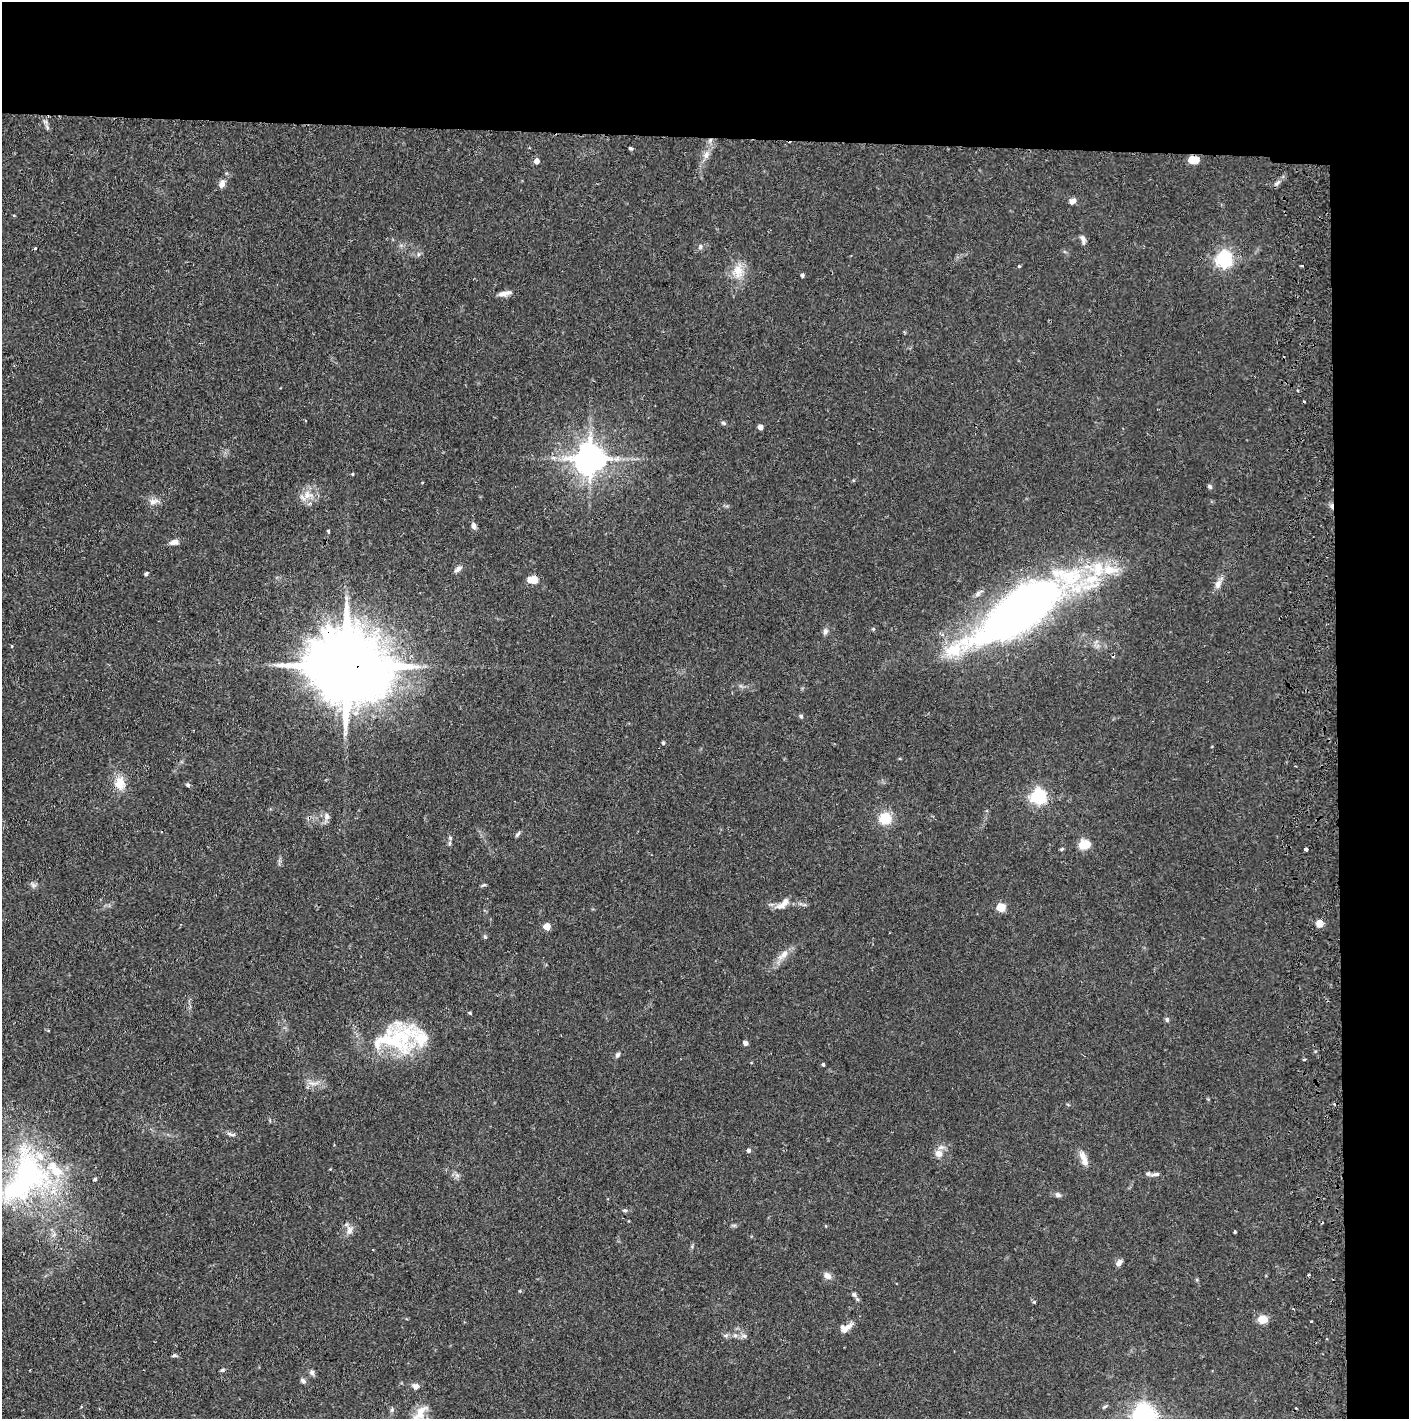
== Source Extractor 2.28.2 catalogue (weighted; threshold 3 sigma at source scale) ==
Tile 3 of 3 x 3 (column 3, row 1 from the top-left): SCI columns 2899-4305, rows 2839-4255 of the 4390 x 4257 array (HDU 1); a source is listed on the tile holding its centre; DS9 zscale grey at full resolution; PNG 1411 x 1421 px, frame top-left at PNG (2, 2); no overlay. Shown black and unused: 14% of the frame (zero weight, under 2 of 3 exposures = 3% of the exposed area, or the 3 px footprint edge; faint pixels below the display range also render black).
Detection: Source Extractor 2.28.2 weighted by HDU 2 'WHT'; one run over the whole footprint, this tile lists its part. Background 0.076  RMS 0.0055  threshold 0.025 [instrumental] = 3 sigma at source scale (4.5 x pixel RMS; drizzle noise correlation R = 1.50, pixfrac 1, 0.05/0.05 arcsec/px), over >= 5 px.
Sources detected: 106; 4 cosmic-ray / hot-pixel residue — not listed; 10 inside a brighter listed object's ellipse — not listed separately; the other 92 listed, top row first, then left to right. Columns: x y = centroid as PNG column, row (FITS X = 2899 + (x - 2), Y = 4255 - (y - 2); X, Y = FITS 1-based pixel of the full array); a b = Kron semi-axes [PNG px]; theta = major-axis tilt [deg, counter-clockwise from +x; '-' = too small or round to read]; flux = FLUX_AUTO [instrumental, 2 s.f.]
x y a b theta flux
47 127 8 5 -67 1.4
631 148 3 3 - 1.3
706 155 11 7 82 3
1193 160 7 5 2 20
537 161 5 5 - 3.2
1277 183 8 4 44 1.5
222 184 9 6 72 3.3
1072 201 8 7 - 2.3
1083 239 12 6 -74 2.1
700 247 6 4 90 0.92
1224 259 6 6 - 170
1019 266 4 3 - 0.58
738 271 21 14 -88 9.6
802 275 4 4 - 1.1
504 293 17 6 12 3.2
723 423 6 5 - 0.93
760 427 5 4 - 3.7
554 458 6 5 - 1.3
590 459 9 9 - 1000
352 474 4 3 - 0.44
1209 486 6 5 - 0.97
307 495 14 11 -5 6.3
153 501 13 8 14 3.4
474 526 8 6 -84 1.9
328 531 4 3 - 0.8
174 542 12 7 16 2.6
458 569 11 6 35 2.1
1110 570 28 14 -3 16
146 574 4 4 - 1.2
533 580 8 5 -1 15
1218 584 14 8 64 3.4
978 593 12 5 42 1.9
1017 611 108 34 34 380
873 629 4 4 - 0.68
825 631 9 7 71 1.7
345 666 25 18 -5 7900
801 716 5 5 - 0.84
663 743 4 4 - 0.86
120 783 18 14 -84 8.5
188 785 6 5 - 0.91
1038 796 6 6 - 150
327 816 11 7 80 2.3
885 818 13 13 - 11
518 834 10 4 50 1
450 838 6 5 - 0.91
1085 844 12 9 14 9.6
1306 849 4 3 - 3.7
33 885 9 5 -41 1.5
483 885 7 4 25 0.81
783 904 21 8 40 4.5
1001 907 5 5 - 23
1319 923 9 8 - 3.6
547 926 5 5 - 8.4
485 937 6 4 -44 0.74
784 954 13 8 45 4.2
470 1013 5 3 - 0.73
1167 1020 7 5 -88 1.1
391 1041 64 22 -26 35
745 1043 6 5 - 1.6
618 1055 7 5 55 1.4
823 1064 4 3 - 0.8
313 1083 14 4 -5 2.5
229 1134 11 5 -29 1.6
749 1151 5 5 - 1.5
939 1153 11 10 - 4.1
1084 1158 22 8 -69 4.6
1156 1174 12 4 10 1.7
25 1178 84 50 59 130
95 1179 4 4 - 0.69
1058 1195 8 6 -27 1.5
625 1210 6 4 0 0.87
349 1230 13 8 88 3.3
1235 1232 3 3 - 0.68
1119 1263 10 6 44 2.1
1309 1275 3 2 - 0.94
827 1276 8 7 - 3.6
854 1294 6 6 - 1.2
1034 1302 4 4 - 0.67
1262 1319 8 7 - 8
848 1327 14 8 28 3.5
726 1335 7 4 19 1
735 1335 6 6 - 1.3
744 1336 7 6 - 1.5
175 1356 8 4 8 0.87
222 1370 6 4 21 0.82
312 1372 8 6 -56 1.4
303 1381 8 6 -48 1.5
415 1386 9 8 - 2.4
1105 1406 7 3 19 0.82
392 1410 7 5 71 1.1
420 1412 26 12 58 8.7
1144 1416 8 8 - 280
Overlapping masked pixels (flux is a lower limit): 2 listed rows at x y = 1017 611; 345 666
Isophote crosses this tile's border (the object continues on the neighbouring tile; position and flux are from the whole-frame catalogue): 3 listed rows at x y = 25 1178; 420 1412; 1144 1416